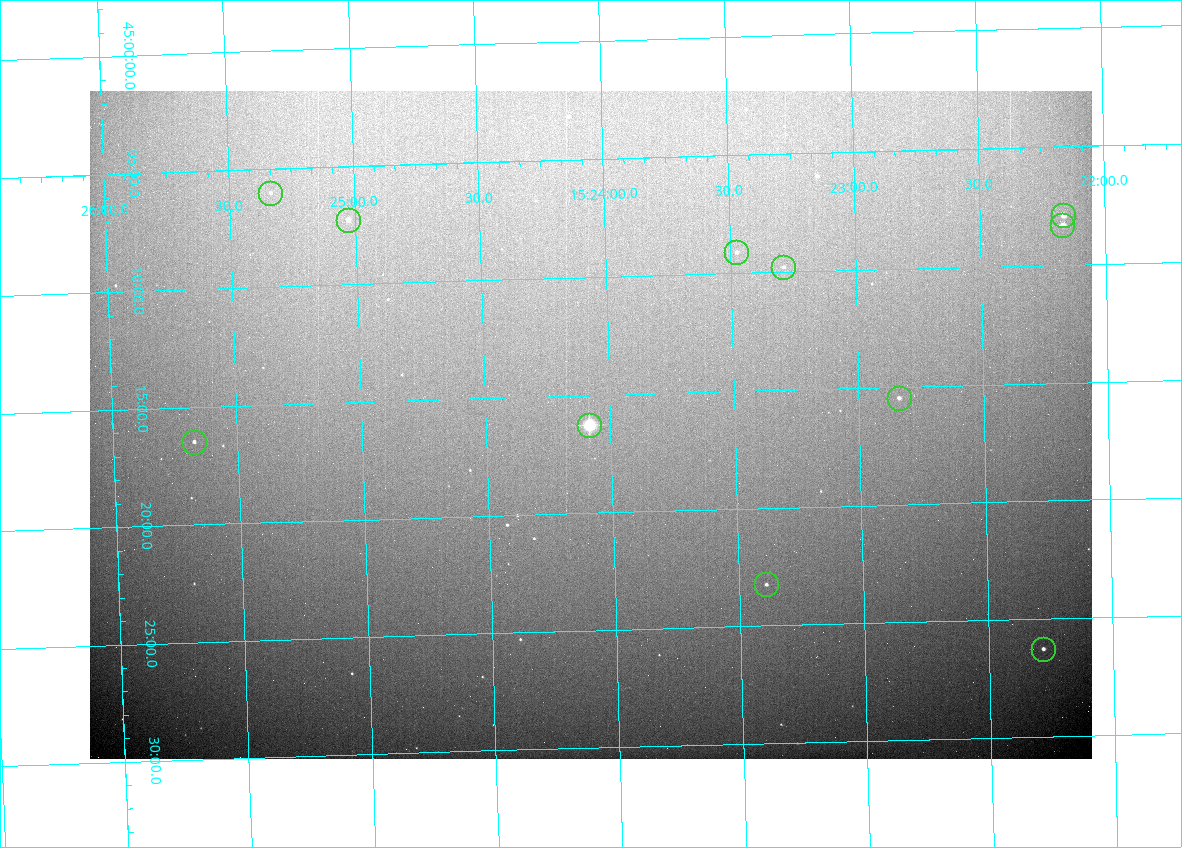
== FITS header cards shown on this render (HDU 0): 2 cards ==
NAXIS1  =                 1002 /fastest changing axis
NAXIS2  =                  668 /next to fastest changing axis

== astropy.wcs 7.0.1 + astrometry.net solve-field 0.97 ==
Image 1002 x 668 px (HDU 0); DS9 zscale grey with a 90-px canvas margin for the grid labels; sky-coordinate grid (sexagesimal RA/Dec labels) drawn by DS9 from the SOLVED WCS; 11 Tycho-2 reference stars matched to detected sources circled (green)
Header WCS: none
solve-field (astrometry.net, Tycho-2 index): SOLVED blind (the file carries no WCS)
Solved WCS: RA---TAN-SIP/DEC--TAN-SIP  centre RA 15:24:05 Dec +45:16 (231.02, +45.27 deg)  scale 2.54 arcsec/px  FOV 42.5' x 28.4'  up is -178 deg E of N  parity flipped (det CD > 0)
(file carries no celestial WCS; the grid is the blind solution)
Tycho-2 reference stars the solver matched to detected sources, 11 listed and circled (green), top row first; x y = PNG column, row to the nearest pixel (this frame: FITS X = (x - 90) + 1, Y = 668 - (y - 91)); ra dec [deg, ICRS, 3 dp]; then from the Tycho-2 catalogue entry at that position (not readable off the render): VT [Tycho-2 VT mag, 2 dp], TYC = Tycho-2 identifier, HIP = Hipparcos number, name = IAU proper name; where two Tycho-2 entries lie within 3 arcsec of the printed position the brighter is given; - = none
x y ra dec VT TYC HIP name
270 193 231.333 +45.100 12.23 3482-107-1 - -
1063 215 230.541 +45.132 9.55 3482-73-1 - -
348 220 231.257 +45.121 10.90 3482-113-1 - -
1062 225 230.542 +45.139 10.14 3482-1693-1 - -
736 252 230.869 +45.152 12.07 3482-1675-1 - -
783 267 230.822 +45.163 12.03 3482-1656-1 - -
899 398 230.710 +45.258 11.28 3482-1488-1 - -
589 425 231.021 +45.271 6.19 3482-1697-1 75369 -
194 442 231.419 +45.274 11.55 3482-1530-1 - -
766 584 230.848 +45.387 12.01 3482-1324-1 - -
1043 649 230.571 +45.438 10.99 3482-1241-1 - -